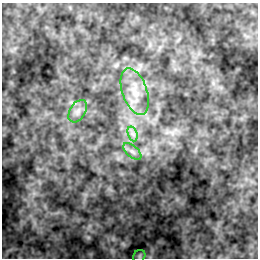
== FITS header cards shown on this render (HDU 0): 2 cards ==
NAXIS1  =                  256 / length of data axis 1
NAXIS2  =                  256 / length of data axis 2

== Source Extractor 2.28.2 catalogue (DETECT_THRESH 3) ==
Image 256 x 256 px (HDU 0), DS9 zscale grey, 1 PNG px = 1 image px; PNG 260 x 260 px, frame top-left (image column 1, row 256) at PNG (2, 3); each listed source drawn as its Kron ellipse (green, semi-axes under 4 px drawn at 4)
Background 3.55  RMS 7.5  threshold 22.6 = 3 sigma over >= 5 px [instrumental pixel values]
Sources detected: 5; all 5 listed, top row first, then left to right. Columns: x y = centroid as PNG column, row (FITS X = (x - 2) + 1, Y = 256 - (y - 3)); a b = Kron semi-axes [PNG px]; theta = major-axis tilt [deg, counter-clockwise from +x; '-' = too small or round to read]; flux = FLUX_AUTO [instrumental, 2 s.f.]
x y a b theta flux
135 92 24 12 -71 11000
78 111 12 8 58 3100
133 134 8 4 -71 1700
132 152 11 5 -41 2000
139 256 7 5 48 980